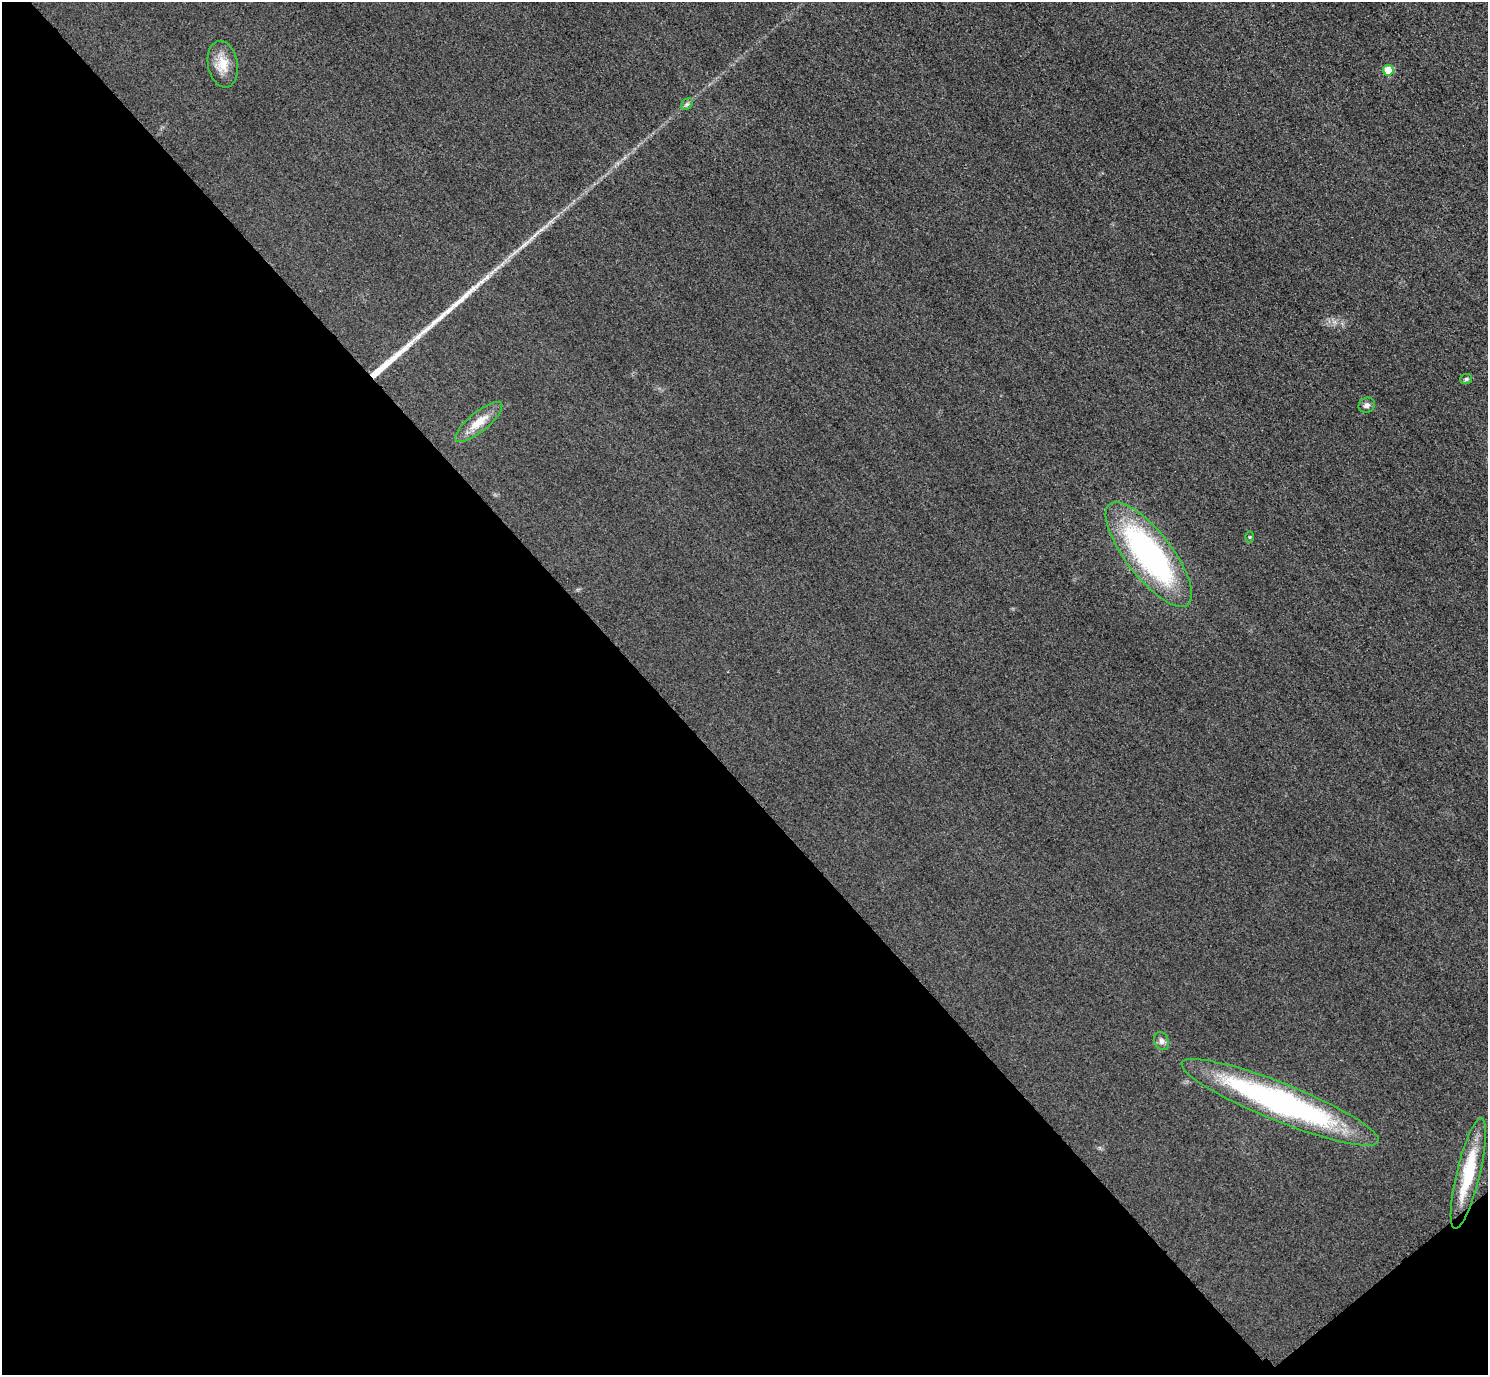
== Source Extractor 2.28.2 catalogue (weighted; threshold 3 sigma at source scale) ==
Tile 14 of 4 x 4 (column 2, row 4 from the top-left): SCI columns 1518-3003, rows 184-1556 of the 6005 x 6003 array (HDU 1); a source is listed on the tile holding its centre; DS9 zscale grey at full resolution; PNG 1490 x 1377 px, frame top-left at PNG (2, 2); each listed source drawn as its Kron ellipse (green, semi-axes under 4 px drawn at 4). Shown black and unused: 45% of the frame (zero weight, under 3 of 4 exposures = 3% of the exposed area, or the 3 px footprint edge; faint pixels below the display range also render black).
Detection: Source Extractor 2.28.2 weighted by HDU 2 'WHT'; one run over the whole footprint, this tile lists its part. Background 0.052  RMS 0.016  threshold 0.0723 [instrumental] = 3 sigma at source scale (4.5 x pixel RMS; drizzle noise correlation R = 1.50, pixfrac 1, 0.05/0.05 arcsec/px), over >= 5 px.
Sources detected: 13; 2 long thin detections or spike segments (spike, bleed or trail) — neither listed nor drawn; the other 11 listed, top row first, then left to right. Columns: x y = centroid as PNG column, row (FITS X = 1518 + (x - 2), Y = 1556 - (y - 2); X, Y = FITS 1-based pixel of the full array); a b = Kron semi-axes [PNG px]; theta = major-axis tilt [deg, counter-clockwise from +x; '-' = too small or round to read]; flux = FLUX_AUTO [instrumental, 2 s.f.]
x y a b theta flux
223 64 23 15 -79 28
1388 70 5 5 - 46
687 104 6 5 - 3.3
1466 379 6 5 - 2.9
1367 405 8 7 - 5.3
479 422 29 9 39 29
1249 537 5 3 - 1.7
1149 554 64 23 -52 390
1162 1041 9 7 -67 6.5
1280 1102 106 19 -22 450
1468 1173 57 11 76 87